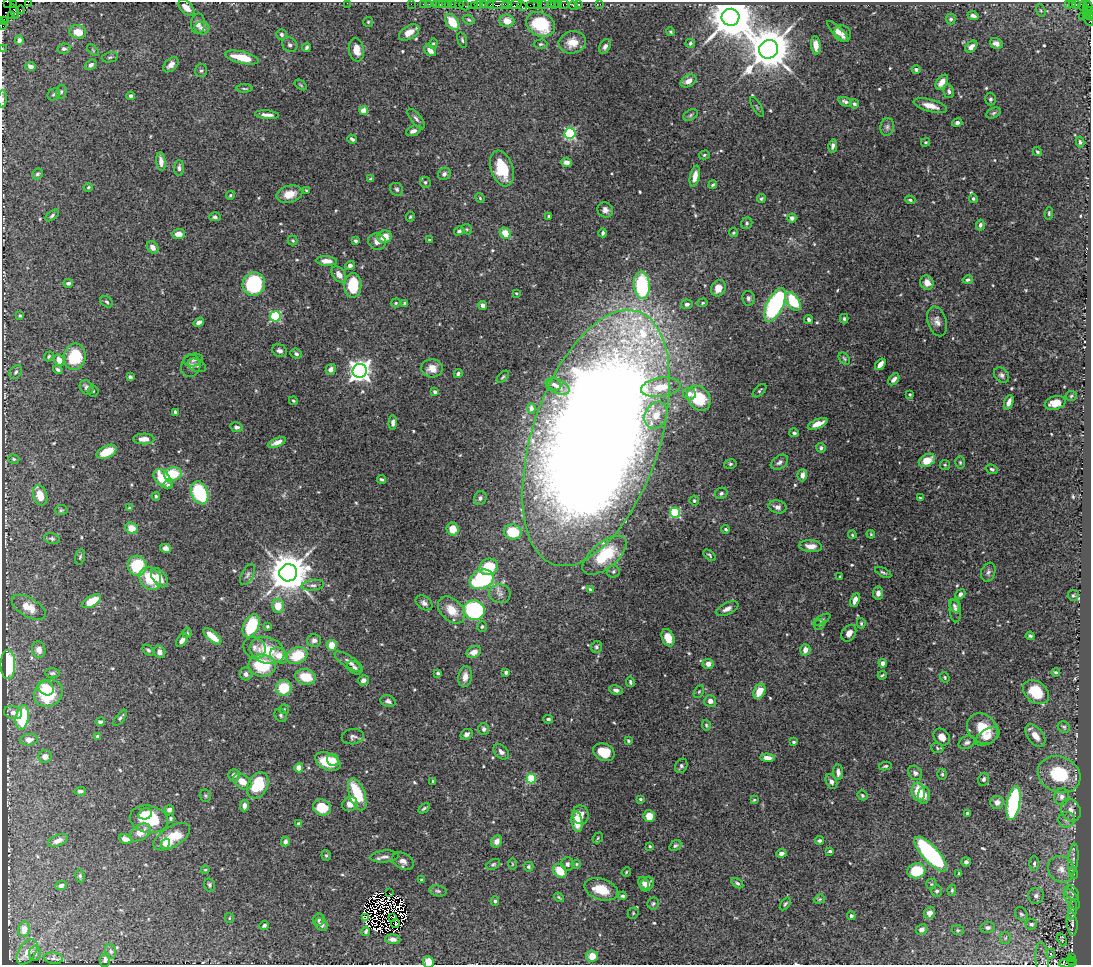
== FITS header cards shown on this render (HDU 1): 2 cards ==
NAXIS1  =                 1089
NAXIS2  =                  963

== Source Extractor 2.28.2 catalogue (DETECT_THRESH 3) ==
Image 1089 x 963 px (HDU 1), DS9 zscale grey, 1 PNG px = 1 image px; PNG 1093 x 967 px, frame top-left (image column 1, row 963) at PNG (2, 2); each listed source drawn as its Kron ellipse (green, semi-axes under 4 px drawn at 4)
Background 0.809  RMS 0.022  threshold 0.0671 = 3 sigma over >= 5 px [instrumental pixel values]
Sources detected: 608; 11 with non-positive FLUX_AUTO (blend fragments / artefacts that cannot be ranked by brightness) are neither listed nor drawn; of the other 597, the 500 brightest by FLUX_AUTO listed and drawn (97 fainter detections omitted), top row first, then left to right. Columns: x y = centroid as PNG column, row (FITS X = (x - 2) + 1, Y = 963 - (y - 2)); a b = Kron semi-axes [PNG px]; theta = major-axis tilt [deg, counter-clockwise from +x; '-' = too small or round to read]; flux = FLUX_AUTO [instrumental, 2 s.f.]
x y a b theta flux
7 2 2 2 - 14
28 2 4 2 - 110
347 3 2 2 - 32
13 4 3 2 - 27
411 4 2 2 - 12
423 4 2 2 - 20
429 4 2 2 - 21
436 4 2 2 - 37
440 4 2 2 - 23
445 4 2 2 - 21
449 4 3 2 - 35
452 4 2 2 - 24
537 4 3 2 - 57
543 4 3 2 - 21
551 4 2 2 - 56
554 4 3 3 - 46
559 4 4 2 - 68
564 4 5 3 - 84
578 4 3 3 - 65
600 4 2 2 - 11
1069 4 2 2 - 6.9
1072 4 3 2 - 210
1076 4 4 3 - 22
459 5 2 2 - 43
464 5 5 2 - 78
474 5 2 2 - 39
478 5 3 2 - 89
483 5 3 2 - 68
490 5 3 3 - 140
497 5 11 3 3 600
507 5 4 3 - 100
515 5 7 3 12 190
533 5 6 3 2 230
522 6 5 3 - 93
573 6 5 3 - 190
1083 6 5 2 - 61
1088 6 5 3 - 81
186 8 10 6 -45 18
21 10 4 3 - 100
1041 10 7 4 -69 2.4
1088 10 5 3 - 250
15 12 7 3 -72 160
11 15 2 2 - 64
1086 15 2 2 - 57
1090 15 4 2 - 240
973 16 5 4 - 5.6
1082 16 2 2 - 51
730 17 9 8 - 7400
951 19 5 4 - 3
469 20 6 4 -22 2.3
2 21 3 2 - 67
6 21 4 2 - 19
507 21 7 6 - 20
1089 21 6 3 -65 140
368 22 5 5 - 2
452 22 9 6 -54 41
198 24 10 7 88 8.9
540 24 15 11 -26 60
2 25 4 2 - 88
202 28 7 6 - 7.5
78 32 8 6 -12 26
409 32 11 6 32 19
670 32 4 3 - 2.1
838 32 14 4 -44 11
842 33 8 8 - 6.4
281 34 5 5 - 3.9
19 40 4 4 - 4.5
462 40 8 4 -74 2.9
572 42 14 11 13 22
690 43 5 4 - 2.4
996 43 7 5 -30 6.8
433 44 5 4 - 2.4
541 44 7 4 2 2.6
290 45 8 7 - 4.8
816 45 9 5 -84 10
605 46 8 5 60 5.5
306 47 5 4 - 3.3
971 47 7 5 45 7.5
2 48 3 2 - 35
64 49 6 5 - 3.3
768 49 10 9 - 6500
93 50 7 4 -46 2.4
356 50 12 7 -82 18
430 50 7 5 -42 10
110 57 8 5 10 2.9
242 57 17 6 -13 35
91 65 6 4 34 5.3
171 65 9 5 44 8.5
31 66 5 3 - 4.5
916 69 4 4 - 4.3
201 71 6 6 - 3.2
688 81 8 5 30 11
942 82 8 5 55 11
301 85 7 3 -36 1.8
244 88 8 3 0 2
949 91 7 5 -77 4.3
61 92 7 5 75 3
54 94 6 5 - 3
131 96 4 4 - 4.2
2 99 8 3 87 3
990 99 6 5 - 3.4
845 102 7 4 -20 4.8
854 104 5 4 - 3.5
930 106 17 6 -15 16
757 107 11 3 -59 1.9
364 111 4 4 - 33
994 113 7 5 27 2.7
267 115 12 4 -5 7.7
690 115 7 5 29 3.2
416 119 12 5 -50 5.1
957 123 5 4 - 4.3
887 127 9 6 79 4.7
413 131 7 5 21 6.3
570 133 5 5 - 170
352 139 4 3 - 4
926 142 4 3 - 1.8
1080 142 6 4 -81 3.3
833 146 6 4 80 5.6
1037 152 5 3 - 2.4
704 155 5 4 - 2.2
161 162 9 4 -83 11
566 162 5 4 - 9.2
179 168 8 5 87 5.2
502 168 18 11 -71 58
37 174 6 5 - 3.4
444 174 6 5 - 4.8
695 176 11 4 77 12
371 179 3 3 - 2.2
425 182 6 5 - 3
713 185 4 3 - 2.3
88 187 5 4 - 2
397 189 7 6 - 3.5
306 190 4 3 - 1.8
289 194 13 8 14 21
230 195 4 4 - 2
480 198 5 4 - 1.7
973 198 4 4 - 2.6
761 199 4 4 - 2.4
910 200 5 4 - 2.7
605 210 8 7 - 7.4
1049 213 6 4 82 2.4
52 215 8 4 38 3.1
549 216 3 3 - 2
215 217 6 4 0 4
410 217 5 4 - 2
792 218 4 4 - 6.9
747 223 6 5 - 2.9
980 225 5 4 - 4.4
467 229 5 4 - 2.1
459 231 5 4 - 3.7
505 233 6 5 - 22
603 233 4 3 - 4
733 233 4 4 - 2.4
179 234 6 5 - 14
385 237 7 6 - 20
293 240 5 5 - 2.3
429 240 4 3 - 1.9
355 241 4 3 - 2.9
377 242 9 8 - 11
153 247 6 5 - 10
326 261 10 5 -3 10
350 265 5 4 - 5.1
339 274 9 6 -54 12
968 280 5 4 - 4
927 282 7 6 - 14
68 283 5 4 - 3.8
254 284 12 11 - 120
353 285 12 8 88 64
642 285 13 8 -86 140
718 288 8 7 - 18
516 293 4 4 - 1.7
748 298 7 6 - 4.6
107 302 7 5 -33 3
793 302 10 6 -55 58
396 303 5 4 - 1.9
405 303 4 3 - 2.8
702 303 5 4 - 2.4
687 304 6 5 - 4
483 305 4 3 - 5.9
775 305 18 8 63 270
20 316 4 4 - 2.3
275 316 5 5 - 150
809 319 4 3 - 4.2
844 319 5 3 - 2.8
937 321 15 9 -74 10
199 322 5 4 - 6.6
279 351 8 6 -25 5.2
296 354 6 5 - 3.6
49 356 5 4 - 2.1
75 357 13 11 81 68
844 359 7 4 -50 2.4
59 360 6 5 - 15
193 360 10 6 10 4.5
880 364 6 4 53 12
197 365 9 6 -25 4
191 366 11 9 71 6.9
432 368 11 9 -3 16
331 369 6 5 - 8.8
58 370 5 3 - 3.5
360 371 7 7 - 1200
16 372 8 5 53 4.1
458 374 4 4 - 3.4
1001 375 9 6 -45 5
130 377 4 3 - 4.1
503 377 8 3 44 2.2
894 379 7 4 48 6.9
554 384 7 5 -21 5.3
557 386 12 7 -23 11
87 387 8 6 -57 6.5
661 387 20 9 8 27
93 391 5 5 - 2.1
759 391 8 4 44 2.7
435 392 4 4 - 4.5
689 394 6 6 - 6.6
910 395 3 3 - 2.2
1071 396 5 5 - 2.4
699 398 14 10 -52 51
293 401 5 3 - 2.2
1009 402 8 4 69 10
1055 403 10 6 14 16
531 408 5 4 - 4.2
175 412 4 2 - 2.5
656 415 14 11 65 20
393 423 7 4 86 5.3
818 424 10 4 23 13
236 427 6 5 - 4.3
794 433 5 4 - 3.3
596 438 133 63 72 5200
144 439 10 5 0 13
277 442 10 4 24 9.4
821 448 5 4 - 3.2
107 452 11 6 27 29
14 459 6 4 -18 2.1
927 460 9 6 28 26
779 462 10 6 35 5.3
960 462 6 5 - 2.4
730 464 6 5 - 2.6
945 465 5 5 - 2.3
992 469 6 4 -19 3.4
173 474 9 6 12 51
802 475 6 5 - 8.6
163 479 11 7 -48 43
381 479 4 3 - 3
168 485 4 4 - 3.2
200 493 12 8 -69 110
721 493 6 5 - 3.5
40 495 10 7 -73 21
156 496 4 4 - 2.8
480 498 7 6 - 4.1
921 498 4 3 - 1.8
694 501 5 5 - 3.1
777 507 9 6 -12 7.7
129 508 3 3 - 1.7
61 510 6 5 - 2.3
675 513 5 5 - 140
132 528 6 5 - 19
453 529 6 6 - 24
726 529 4 3 - 2.3
513 532 9 7 -14 58
871 534 4 3 - 1.7
852 535 4 3 - 1.7
52 539 8 5 -14 3.2
811 546 11 6 -4 12
166 548 5 4 - 6.9
604 555 26 13 39 82
709 555 7 4 -40 2.1
80 557 8 5 79 3
137 566 10 9 - 68
489 567 9 8 - 60
613 572 6 6 - 3.1
883 572 9 3 -28 3.1
988 572 9 7 70 5.3
288 573 9 8 - 5400
248 575 11 6 63 4.5
840 577 3 3 - 1.7
150 578 12 10 -57 54
159 578 11 6 -55 15
482 579 12 9 22 140
313 585 11 5 6 5.4
590 589 4 3 - 2.2
878 593 6 5 - 7.3
500 594 11 9 -10 8.3
960 594 5 4 - 6.2
1073 595 5 5 - 2.5
855 600 7 4 67 8.5
92 601 10 5 30 34
424 603 9 6 -36 5.9
278 606 7 6 - 24
954 606 7 4 -61 3.5
29 607 19 9 -31 22
727 609 12 6 25 8.4
452 610 16 10 -45 26
474 610 10 9 - 170
955 610 12 5 -88 5.7
822 620 9 4 30 2.7
861 623 5 4 - 2.1
819 625 6 5 - 2.4
251 626 12 7 65 72
267 626 4 3 - 2.6
482 627 5 4 - 2.5
187 633 5 4 - 2.4
849 633 9 6 57 8.4
212 636 11 4 -41 22
1030 636 4 3 - 2.6
668 638 9 6 -69 22
182 640 7 4 55 6.3
314 640 6 6 - 5.2
332 645 5 5 - 23
597 647 6 5 - 3.2
254 648 11 10 - 7.2
39 650 8 7 - 8.8
148 650 6 4 -43 3
267 650 18 13 -16 50
805 650 6 5 - 9.8
160 652 6 5 - 8.8
474 652 7 5 22 12
279 655 9 7 -31 18
297 656 11 8 22 55
349 662 16 6 -33 8.1
883 663 4 4 - 7.3
708 664 5 5 - 8.6
8 665 14 7 -89 79
262 665 13 11 -3 64
354 668 8 5 -37 5.1
506 672 4 3 - 5.6
1056 672 4 3 - 2.8
52 673 7 5 0 2.9
438 673 4 3 - 3.5
246 674 6 6 - 5.2
882 675 4 2 - 2.1
306 677 10 7 -11 34
465 677 10 7 80 13
945 677 5 4 - 2
363 680 6 5 - 6.2
630 682 5 4 - 3
46 688 8 7 - 22
284 688 8 7 - 46
616 690 7 5 -11 4.9
699 691 7 4 62 2.2
759 691 8 5 65 22
1036 692 14 10 -38 49
48 693 15 12 34 71
388 701 8 6 -18 4.8
710 701 6 6 - 8.7
284 709 5 5 - 1.8
13 713 9 6 -15 6
281 715 7 5 -57 3.3
22 717 12 6 81 86
120 718 9 4 51 3.5
548 719 5 3 - 2.7
100 722 4 4 - 4.4
706 725 5 3 - 2.1
1064 727 6 5 - 2.7
484 729 6 5 - 4.2
982 729 17 14 -42 37
467 734 6 5 - 4.9
97 736 4 3 - 2.9
988 736 13 7 32 11
1035 736 13 7 -53 14
353 737 11 7 9 5.3
942 737 9 7 -47 13
29 740 9 5 6 8.2
628 740 3 3 - 2.1
793 742 3 3 - 3.4
967 742 8 6 27 4.5
937 748 6 5 - 2.2
501 752 9 6 -42 6.4
604 752 11 8 -24 31
45 756 6 6 - 7.1
767 758 7 4 -3 10
333 760 6 6 - 10
328 762 13 8 -25 44
681 766 7 6 - 3.8
885 766 6 4 10 2.6
299 768 5 4 - 12
838 772 8 4 -85 6.8
915 773 8 6 -48 5.1
942 774 5 4 - 2.3
1059 774 22 17 -22 74
234 775 6 5 - 5.1
531 779 5 4 - 77
984 779 7 5 66 4
433 781 4 3 - 1.9
242 782 10 6 -35 19
831 782 8 5 -63 5.1
258 785 14 9 62 74
80 791 6 4 5 3.4
918 792 9 6 -81 42
357 794 16 8 -71 75
862 795 5 4 - 2.4
924 795 8 6 83 11
205 796 6 5 - 2.4
1062 796 8 7 - 7.5
640 799 3 3 - 1.9
754 800 3 3 - 1.8
997 802 6 6 - 11
1013 803 17 6 80 220
350 804 8 7 - 12
244 805 6 4 84 6.9
322 808 9 8 - 40
424 808 6 3 35 2.4
169 810 5 4 - 4.7
1071 810 12 9 -64 13
967 813 4 3 - 1.9
145 814 7 5 14 14
581 815 9 8 - 14
649 816 6 5 - 20
149 819 19 13 -11 77
171 819 3 3 - 2.5
1067 820 8 8 - 6.9
577 822 10 5 -82 29
299 824 4 3 - 4.6
140 832 12 7 33 18
172 837 20 10 31 48
598 838 6 4 49 1.9
125 839 7 4 -17 10
58 840 10 5 23 8.8
285 841 5 4 - 5.4
496 841 6 5 - 7.2
819 841 4 3 - 2.9
165 844 5 4 - 6.1
650 846 4 3 - 1.9
675 846 6 4 31 2.8
830 851 3 3 - 2.9
781 853 5 4 - 6.3
931 854 22 8 -48 250
326 855 5 4 - 2.4
384 857 14 6 6 6.8
1073 859 15 5 84 7.4
403 861 11 7 -28 7.4
966 862 4 4 - 4.3
1034 863 7 5 89 4.4
493 864 7 4 30 2.8
512 864 6 4 -90 1.9
567 864 7 6 - 4.6
576 864 5 4 - 1.8
529 867 5 5 - 2.6
1061 869 14 12 -43 18
205 870 4 4 - 1.7
560 871 7 6 - 32
916 871 9 7 11 51
626 872 5 4 - 1.8
959 873 3 2 - 1.7
1073 873 6 4 -82 2.6
80 876 6 4 -81 2.9
421 880 3 3 - 1.7
644 883 7 5 -59 5.2
737 883 6 4 -34 3.3
647 884 8 6 51 9.8
931 884 5 5 - 1.8
61 885 6 4 21 3.6
209 885 6 5 - 3.3
601 889 17 10 -18 34
952 890 6 4 82 2.6
438 891 9 5 -10 3.3
937 891 6 5 - 3.8
390 893 2 2 - 1.7
1072 893 8 5 -50 3.7
623 896 4 3 - 3.7
1036 896 8 7 - 6.3
559 897 5 3 - 2.1
819 899 6 4 20 2
1072 899 12 5 -58 5.2
495 901 4 4 - 2.4
653 904 6 6 - 2.9
785 904 7 4 55 2.6
1073 910 10 3 83 3
633 913 6 5 - 2.2
930 913 6 5 - 9.3
1021 914 7 6 - 3.7
851 916 4 4 - 4
393 917 3 2 - 3.3
229 918 5 4 - 1.8
365 918 3 2 - 3.6
319 920 6 6 - 3.2
1072 923 12 5 -84 5.3
395 924 5 2 - 2.1
1031 924 5 5 - 4.9
264 925 5 4 - 3.6
321 925 7 5 -45 6.4
988 927 7 5 6 4.4
24 929 8 6 77 13
921 930 6 5 - 5.7
958 930 6 4 -19 2.3
366 931 5 3 - 3.1
1005 938 6 5 - 3
393 939 7 4 -4 6.1
1062 940 7 4 -69 2.3
111 951 7 5 -73 2.8
27 952 14 8 56 10
35 953 7 5 87 3.4
1051 954 5 3 - 9.1
592 956 6 5 - 23
1071 957 3 2 - 250
53 958 9 5 -9 3.3
1042 959 17 6 -85 7.6
105 960 7 5 85 4.1
1071 961 5 2 - 210
428 962 6 5 - 18
1068 963 9 2 6 530
At the frame edge (FLAGS 8, measured only in part): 13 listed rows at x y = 7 2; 28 2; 347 3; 13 4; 186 8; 1090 15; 2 21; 1089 21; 2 25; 2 48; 2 99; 428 962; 1068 963
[97 fainter detections neither listed nor drawn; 11 non-positive-flux detections neither listed nor drawn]